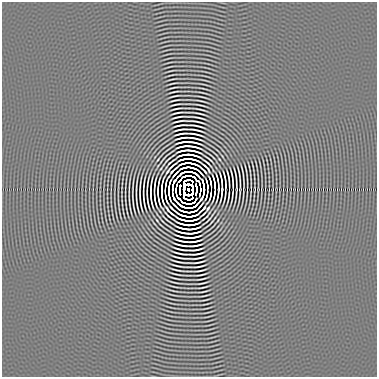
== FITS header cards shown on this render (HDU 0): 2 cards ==
NAXIS1  =                  375 / Axis length
NAXIS2  =                  375 / Axis length

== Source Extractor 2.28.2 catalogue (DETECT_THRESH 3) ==
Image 375 x 375 px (HDU 0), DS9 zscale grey, 1 PNG px = 1 image px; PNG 379 x 379 px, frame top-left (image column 1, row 375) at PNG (2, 2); no overlay
Background 4.99e-08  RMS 1.7e-05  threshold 4.97e-05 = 3 sigma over >= 5 px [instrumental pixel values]
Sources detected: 132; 16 with non-positive FLUX_AUTO (blend fragments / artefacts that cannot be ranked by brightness) are not listed; the other 116 listed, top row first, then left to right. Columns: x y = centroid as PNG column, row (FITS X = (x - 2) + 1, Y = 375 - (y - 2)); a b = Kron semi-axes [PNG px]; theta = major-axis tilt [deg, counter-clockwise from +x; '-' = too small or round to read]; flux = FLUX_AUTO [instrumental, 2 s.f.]
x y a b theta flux
173 83 9 2 13 1.4e-03
174 96 9 2 13 1.7e-03
175 100 8 2 10 1.9e-03
176 104 8 2 11 2.0e-03
177 108 8 2 10 2.2e-03
199 109 5 2 - 8.1e-04
177 113 10 2 12 2.3e-03
198 113 5 2 - 9.1e-04
178 117 10 2 12 2.4e-03
199 118 10 2 -13 2.5e-03
178 121 9 2 12 2.5e-03
197 122 14 2 -8 2.7e-03
179 125 11 2 6 2.4e-03
193 125 10 2 0 8.3e-04
199 126 7 2 -11 1.9e-03
181 129 13 2 8 2.1e-03
192 129 7 2 -3 1.2e-03
198 130 7 2 -11 2.2e-03
181 134 12 2 9 2.6e-03
195 134 14 2 -13 2.0e-03
181 138 10 2 11 2.6e-03
195 138 14 2 -12 2.0e-03
182 142 12 2 9 1.5e-03
194 143 13 2 -12 2.2e-03
182 146 12 2 11 1.8e-03
193 146 13 2 -13 2.7e-03
183 150 12 2 8 2.9e-03
194 151 11 2 -15 2.7e-03
185 154 14 2 9 3.9e-04
193 155 12 2 -16 1.9e-04
185 159 11 2 13 1.8e-03
170 162 7 2 40 1.8e-03
207 163 9 2 -41 2.1e-03
172 166 10 2 41 2.3e-03
207 168 11 2 -49 1.5e-03
173 170 10 2 42 2.2e-03
204 170 9 2 -46 2.4e-03
175 174 8 2 48 1.9e-03
232 176 5 2 - 1.0e-03
221 178 10 2 -79 2.8e-03
225 179 15 2 -83 2.5e-03
236 180 9 2 90 1.5e-03
179 181 5 2 - 1.7e-03
218 183 15 2 -83 1.9e-03
151 184 11 2 90 1.7e-03
207 184 11 2 -80 1.7e-03
188 185 7 4 16 2.2e-02
158 186 13 2 82 2.7e-03
229 186 17 2 90 2.3e-03
233 186 7 2 90 1.8e-03
222 187 14 2 90 1.8e-03
184 189 15 4 88 3.7e-02
188 189 3 3 - 5.6e-01
192 189 7 2 89 5.1e-02
196 189 10 2 -90 1.9e-02
176 190 10 2 89 1.2e-02
180 190 10 2 89 1.2e-02
207 192 13 2 80 1.7e-03
225 192 14 2 86 3.4e-03
143 193 14 2 90 1.7e-03
154 193 15 2 90 2.5e-03
218 193 7 2 90 1.3e-03
165 194 18 2 -85 2.4e-03
188 194 7 5 -22 4.4e-03
214 194 10 2 81 3.3e-04
158 195 10 2 -89 2.3e-03
169 195 9 2 -80 1.5e-03
136 197 7 2 90 1.5e-03
147 197 10 2 90 2.4e-03
179 198 5 2 - 2.1e-03
217 198 4 2 - 1.1e-03
140 200 7 2 90 1.4e-03
151 201 12 2 -79 3.3e-03
155 201 9 2 -79 2.6e-03
144 203 5 2 - 1.0e-03
175 205 11 2 -45 8.8e-04
208 208 5 2 - 1.5e-03
172 209 10 2 -42 2.2e-03
203 209 10 2 43 1.9e-03
169 211 17 2 -44 4.6e-06
183 211 6 2 -13 3.5e-03
190 212 10 2 6 3.9e-03
203 214 6 2 43 1.6e-03
170 217 9 2 -37 2.1e-03
183 220 10 2 -13 1.1e-03
192 220 10 2 13 2.9e-03
208 220 7 2 45 1.6e-03
183 224 11 2 -13 1.9e-03
192 225 13 2 9 8.9e-04
182 228 10 2 -14 3.2e-03
193 229 12 2 10 1.5e-03
183 233 13 2 -13 2.5e-03
194 233 12 2 10 2.4e-03
182 237 14 2 -10 1.6e-03
194 237 11 2 12 1.5e-03
182 241 14 2 -11 1.7e-03
195 241 11 2 10 2.2e-03
181 245 13 2 -12 1.7e-03
195 245 13 2 9 2.3e-03
179 249 8 2 -12 2.9e-03
195 250 14 2 0 2.6e-03
178 253 8 2 -11 2.3e-03
197 254 14 2 6 3.2e-03
177 257 8 2 -13 1.8e-03
181 258 13 2 0 1.5e-03
198 258 10 2 11 2.6e-03
199 262 11 2 11 2.4e-03
177 266 9 2 -9 2.2e-03
199 266 10 2 11 2.3e-03
176 270 8 2 -11 1.9e-03
202 270 4 2 - 1.3e-03
201 275 8 2 9 2.0e-03
202 279 7 2 11 1.7e-03
203 283 8 2 13 1.8e-03
202 287 7 2 12 1.6e-03
204 291 9 2 15 1.6e-03
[16 non-positive-flux detections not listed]